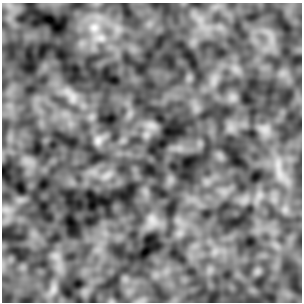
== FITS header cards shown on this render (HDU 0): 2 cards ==
NAXIS1  =                  300
NAXIS2  =                  300

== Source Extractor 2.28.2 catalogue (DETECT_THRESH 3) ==
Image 300 x 300 px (HDU 0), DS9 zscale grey, 1 PNG px = 1 image px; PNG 304 x 304 px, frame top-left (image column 1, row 300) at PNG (2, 3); no overlay
Background 0.0448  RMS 0.89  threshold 2.68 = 3 sigma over >= 5 px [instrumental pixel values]
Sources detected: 5; all 5 listed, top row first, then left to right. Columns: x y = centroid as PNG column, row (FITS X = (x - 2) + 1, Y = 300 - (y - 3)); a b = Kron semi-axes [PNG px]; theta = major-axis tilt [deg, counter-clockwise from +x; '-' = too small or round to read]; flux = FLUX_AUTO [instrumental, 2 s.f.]
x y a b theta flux
94 27 14 13 - 940
72 97 15 9 -74 520
151 125 13 9 -23 460
98 140 15 11 62 460
152 219 8 6 -60 290